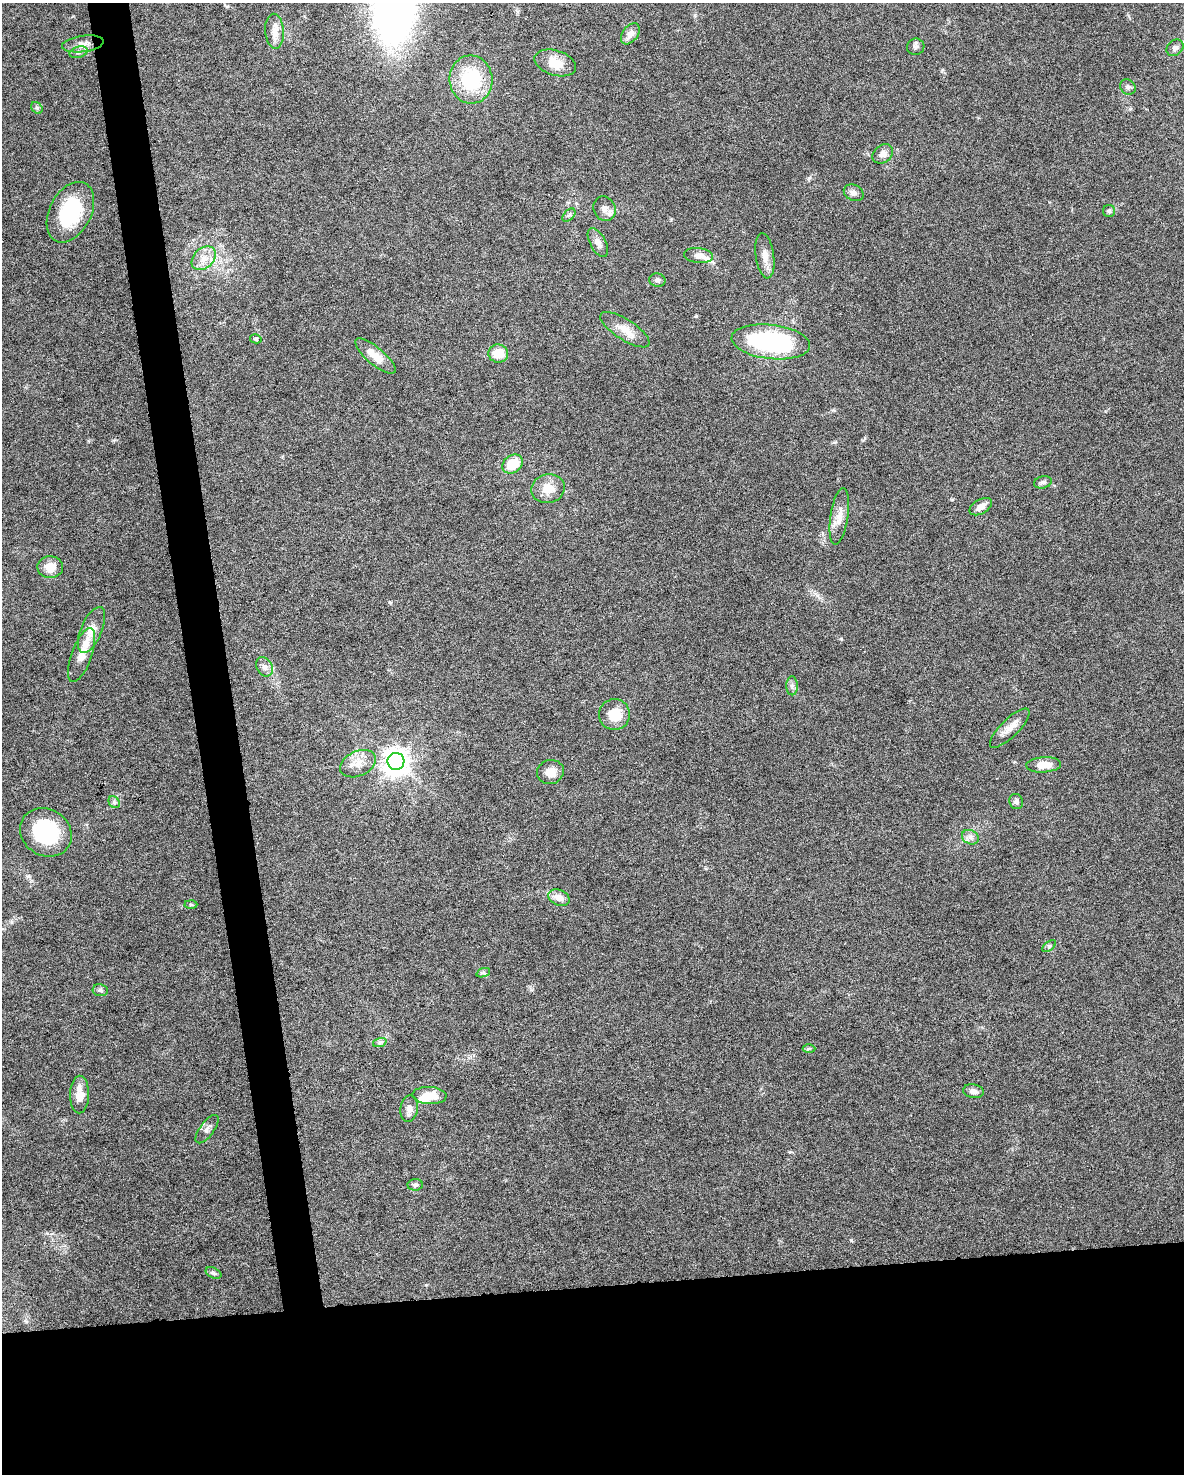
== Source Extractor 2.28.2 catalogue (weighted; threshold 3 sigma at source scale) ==
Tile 11 of 4 x 3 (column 3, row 3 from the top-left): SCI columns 2367-3548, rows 61-1532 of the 4731 x 4494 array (HDU 1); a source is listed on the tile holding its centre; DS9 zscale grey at full resolution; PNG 1186 x 1476 px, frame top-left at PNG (2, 3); each listed source drawn as its Kron ellipse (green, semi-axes under 4 px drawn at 4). Shown black and unused: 16% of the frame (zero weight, under 6 of 12 exposures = <1% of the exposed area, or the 3 px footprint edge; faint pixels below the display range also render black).
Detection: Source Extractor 2.28.2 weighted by HDU 2 'WHT'; one run over the whole footprint, this tile lists its part. Background 0.0368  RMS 0.0023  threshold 0.00935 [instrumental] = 3 sigma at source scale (4.09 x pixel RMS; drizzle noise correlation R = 1.36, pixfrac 0.8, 0.0396/0.0396 arcsec/px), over >= 5 px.
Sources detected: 63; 1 inside a brighter object's white glare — neither listed nor drawn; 2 inside a brighter listed object's ellipse — not listed separately; the other 60 listed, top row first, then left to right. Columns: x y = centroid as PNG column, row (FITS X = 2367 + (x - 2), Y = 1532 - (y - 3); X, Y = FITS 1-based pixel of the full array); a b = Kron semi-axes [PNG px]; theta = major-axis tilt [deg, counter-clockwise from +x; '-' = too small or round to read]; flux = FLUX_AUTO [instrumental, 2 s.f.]
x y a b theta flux
275 31 17 9 -86 2
630 34 12 7 53 1.6
83 44 21 8 8 1.8
916 47 9 8 - 0.64
1175 48 9 7 42 0.72
78 52 9 5 16 0.7
555 63 21 12 -17 3.7
471 80 24 21 -83 14
1128 87 8 7 - 0.61
37 108 6 5 - 0.43
883 154 11 8 38 1.2
854 193 10 8 -25 0.88
604 209 12 11 - 1.5
1109 211 6 6 - 0.42
70 212 32 20 63 14
569 215 8 4 43 0.46
598 243 16 8 -62 1.3
698 256 14 7 -7 1.6
765 256 23 9 -82 2.1
204 258 14 10 44 2.2
657 280 8 6 -12 0.64
625 330 28 10 -33 3.1
256 339 6 4 -13 0.32
771 342 39 17 -7 30
498 354 10 9 - 4.1
375 356 25 8 -40 3.7
512 464 11 8 37 5.1
1043 482 9 6 13 0.66
548 489 17 14 12 3.4
981 507 12 7 30 1.5
839 516 28 9 81 2.6
50 567 13 11 -2 2.8
91 630 24 10 67 2.9
82 655 28 10 70 2.8
264 667 10 7 -57 1
792 686 9 6 -90 0.71
614 715 15 15 - 5.1
1010 728 26 9 45 2.2
396 761 8 8 - 240
358 764 19 12 25 2.7
1043 765 17 7 3 2.8
550 772 13 12 - 2.4
1016 801 8 7 - 0.66
114 802 6 5 - 0.44
46 832 27 23 -33 14
970 837 9 6 -29 0.89
559 898 11 7 -23 1.8
191 904 6 4 -2 0.31
1049 946 8 4 37 0.39
483 973 7 4 19 0.41
100 990 8 6 -9 0.57
380 1042 7 4 19 0.43
809 1048 6 4 1 0.32
973 1091 10 7 -10 1.1
80 1094 19 9 89 2.7
429 1096 17 8 -3 3.9
409 1108 13 8 82 1.4
207 1129 17 7 54 1
415 1185 7 6 - 0.56
213 1273 8 5 -27 0.47
Unlisted compact peaks at least as high as the median listed source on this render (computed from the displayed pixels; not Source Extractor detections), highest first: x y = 851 1240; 841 639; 809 178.